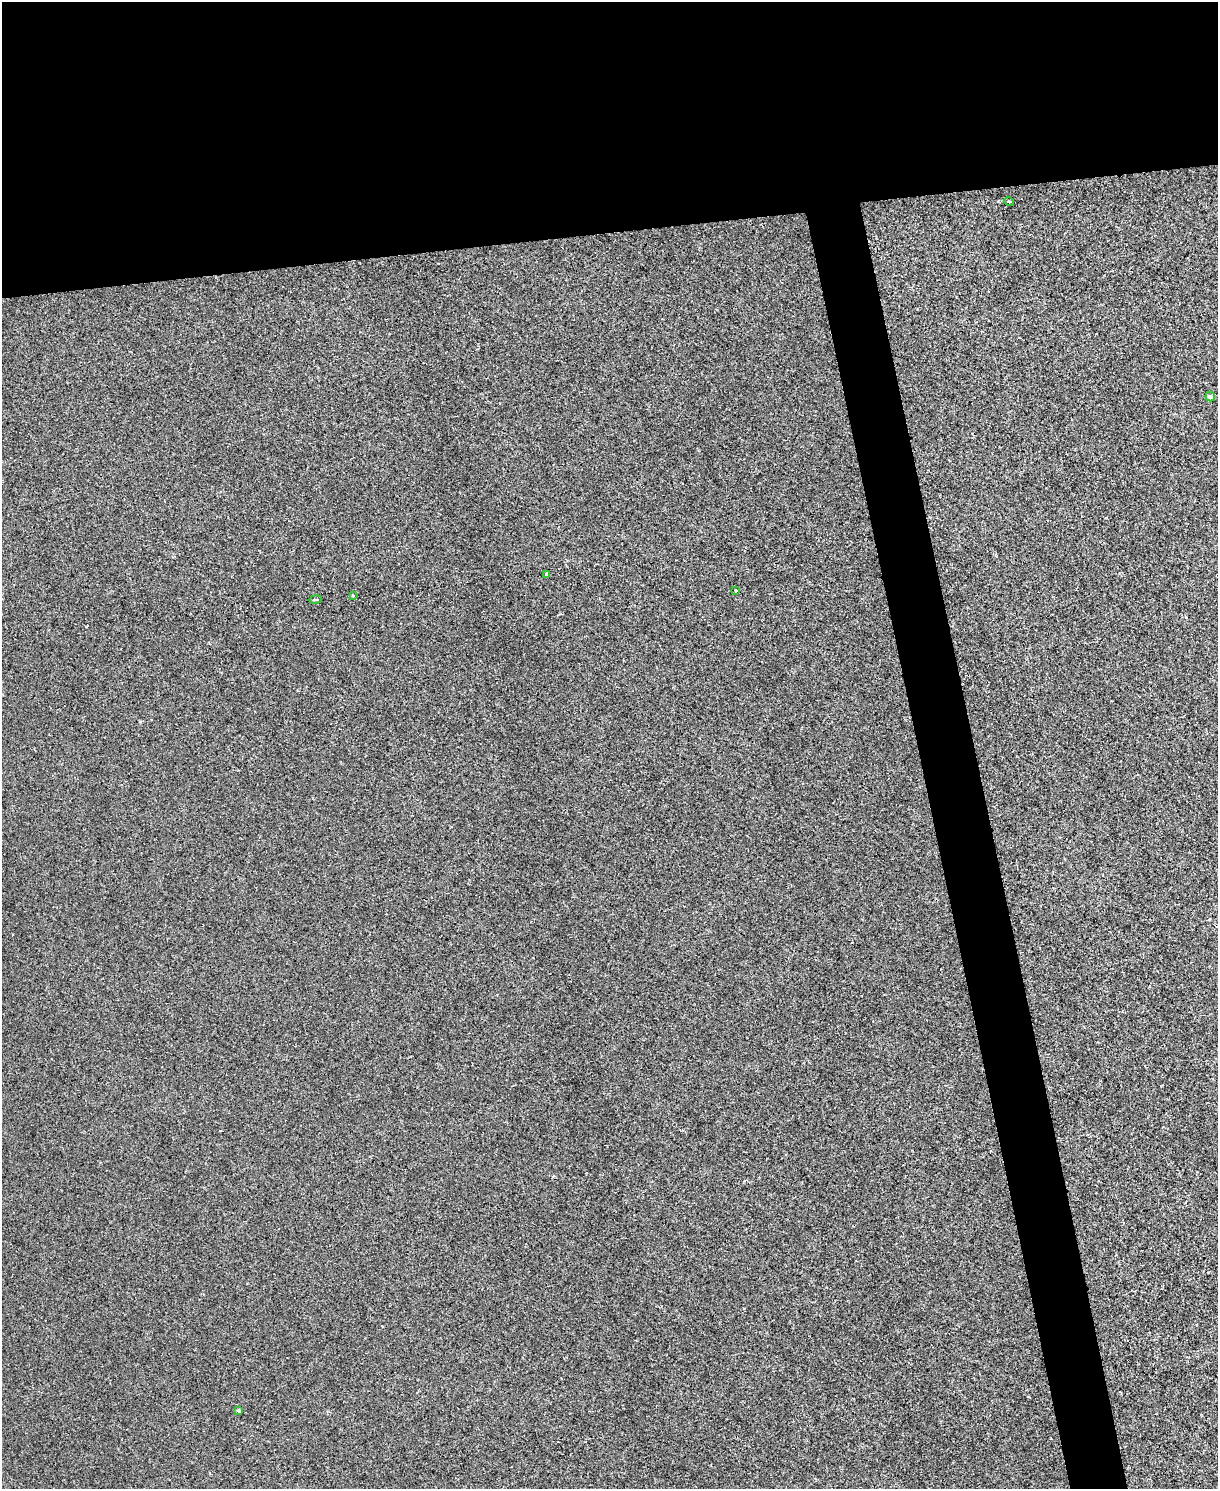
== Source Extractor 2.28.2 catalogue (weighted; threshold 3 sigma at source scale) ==
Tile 2 of 4 x 3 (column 2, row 1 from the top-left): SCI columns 1217-2432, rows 3110-4596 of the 4865 x 4846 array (HDU 1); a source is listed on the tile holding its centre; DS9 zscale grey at full resolution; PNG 1220 x 1491 px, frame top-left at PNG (2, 2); each listed source drawn as its Kron ellipse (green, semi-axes under 4 px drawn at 4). Shown black and unused: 19% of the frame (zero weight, under 2 of 3 exposures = <1% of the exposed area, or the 3 px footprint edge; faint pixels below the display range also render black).
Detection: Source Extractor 2.28.2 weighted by HDU 2 'WHT'; one run over the whole footprint, this tile lists its part. Background 0.00171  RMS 0.0034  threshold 0.0153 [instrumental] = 3 sigma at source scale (4.5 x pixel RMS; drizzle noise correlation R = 1.50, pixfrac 1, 0.05/0.05 arcsec/px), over >= 5 px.
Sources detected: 7; all 7 listed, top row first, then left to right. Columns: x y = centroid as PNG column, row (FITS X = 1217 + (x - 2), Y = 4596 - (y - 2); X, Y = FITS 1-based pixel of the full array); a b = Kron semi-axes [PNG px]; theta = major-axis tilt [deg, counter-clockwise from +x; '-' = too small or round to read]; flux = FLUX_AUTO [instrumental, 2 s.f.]
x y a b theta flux
1009 201 5 3 - 0.28
1210 397 5 4 - 1.2
547 574 4 3 - 11
735 590 3 3 - 0.91
353 595 3 3 - 0.58
316 600 6 3 10 3.7
239 1411 4 3 - 0.83